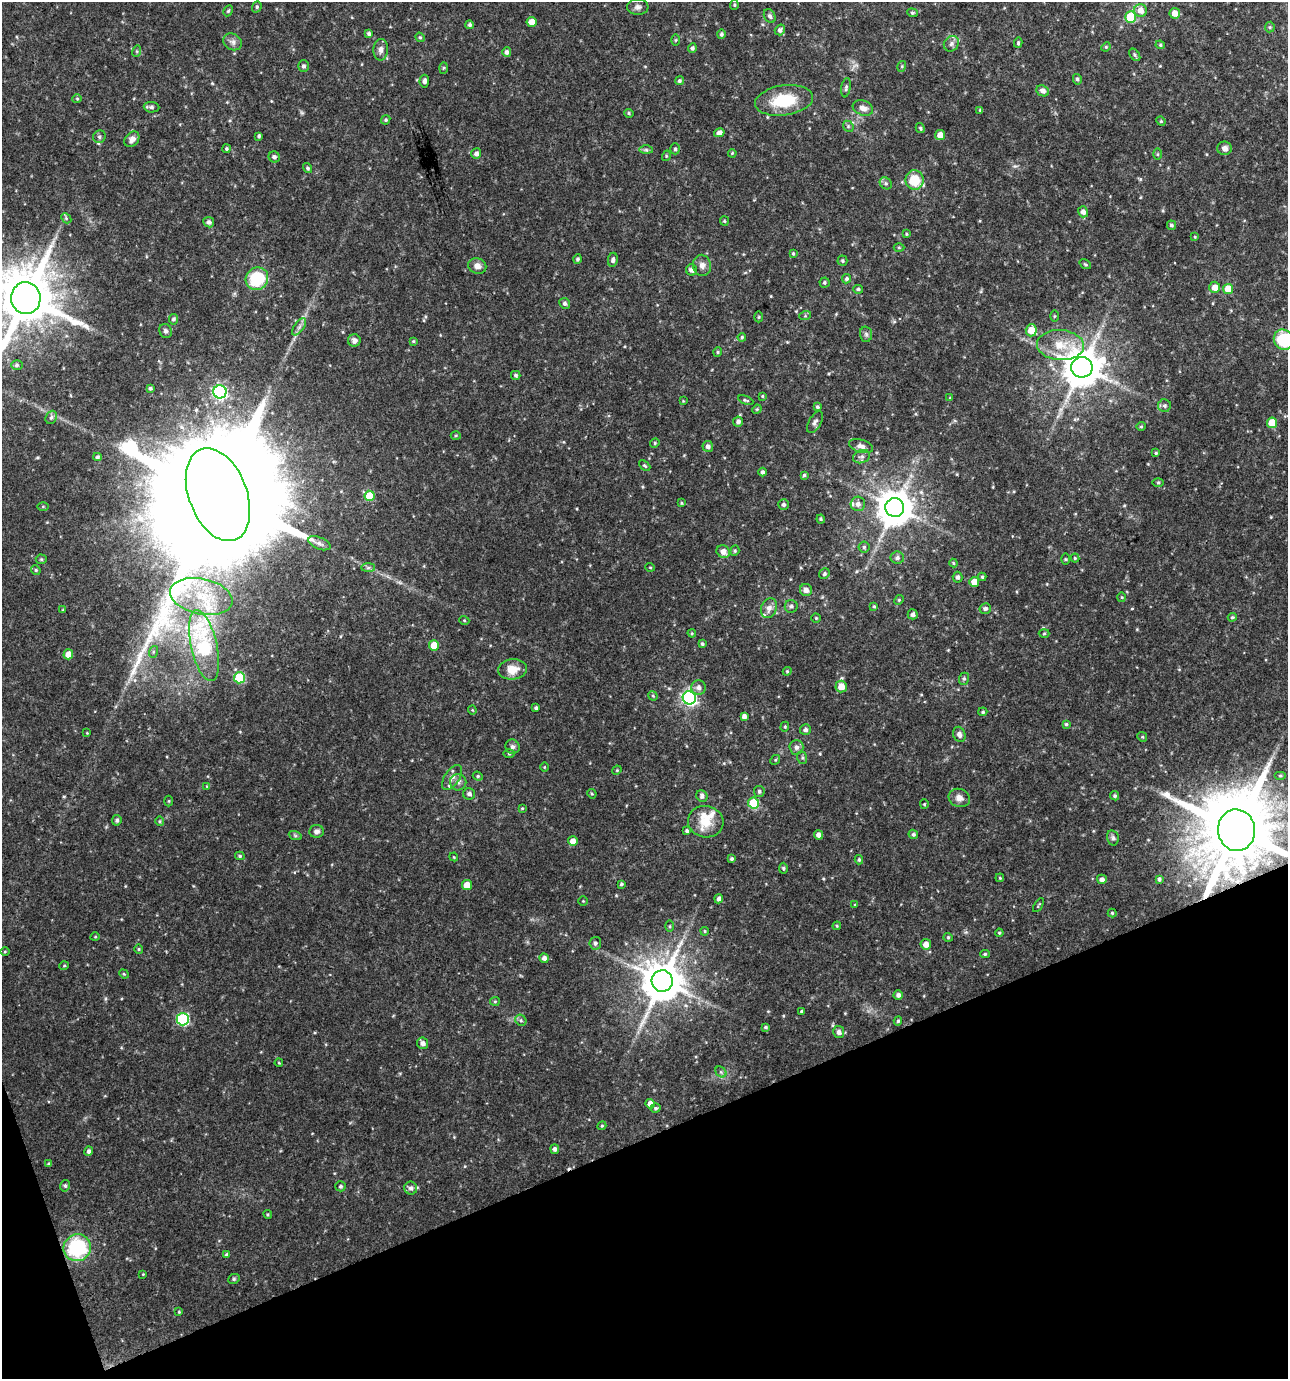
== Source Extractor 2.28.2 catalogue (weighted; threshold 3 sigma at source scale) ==
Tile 14 of 4 x 4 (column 2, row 4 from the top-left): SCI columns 1362-2647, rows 2-1378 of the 5349 x 5509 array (HDU 1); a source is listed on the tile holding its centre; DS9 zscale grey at full resolution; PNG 1290 x 1381 px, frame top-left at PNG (2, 2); each listed source drawn as its Kron ellipse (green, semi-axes under 4 px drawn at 4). Shown black and unused: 18% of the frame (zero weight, under 3 of 4 exposures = <1% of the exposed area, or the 3 px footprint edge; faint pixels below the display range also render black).
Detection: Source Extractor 2.28.2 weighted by HDU 2 'WHT'; one run over the whole footprint, this tile lists its part. Background 0.0481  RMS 0.0052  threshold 0.0234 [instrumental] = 3 sigma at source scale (4.5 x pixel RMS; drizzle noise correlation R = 1.50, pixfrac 1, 0.0396/0.0396 arcsec/px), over >= 5 px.
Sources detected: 287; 1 inside a brighter object's white glare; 1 cosmic-ray / hot-pixel residue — neither listed nor drawn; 6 inside a brighter listed object's ellipse — not listed separately; the other 279 listed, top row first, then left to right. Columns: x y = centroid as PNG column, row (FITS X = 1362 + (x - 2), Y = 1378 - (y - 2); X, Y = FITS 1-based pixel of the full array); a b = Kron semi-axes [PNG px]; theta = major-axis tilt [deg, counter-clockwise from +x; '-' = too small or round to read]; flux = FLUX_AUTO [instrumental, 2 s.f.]
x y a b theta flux
734 5 5 4 - 0.67
257 7 6 4 70 0.77
638 7 10 8 2 2
1141 10 6 6 - 5.1
228 11 6 4 62 0.79
912 13 5 4 - 0.72
1175 13 5 5 - 4.8
770 16 7 5 -60 1.2
1131 17 6 5 - 20
531 22 5 5 - 4.9
470 25 4 4 - 1.1
1270 27 5 5 - 0.66
780 30 5 5 - 1.5
369 34 4 4 - 1
721 34 5 4 - 0.96
420 37 5 4 - 0.64
675 40 5 3 - 0.48
233 42 10 8 -31 2.2
1018 43 5 4 - 0.72
951 44 8 7 - 2
1160 45 5 4 - 0.72
1106 47 5 4 - 0.61
692 48 5 4 - 1.2
381 50 11 7 86 2.5
137 51 6 4 73 0.64
507 52 5 4 - 1.6
1135 55 7 4 -50 0.88
303 66 6 5 - 1.2
902 66 5 3 - 0.57
443 68 5 3 - 0.57
1077 79 5 4 - 1
424 81 6 5 - 1.7
679 81 4 4 - 0.99
846 88 10 4 80 1.2
1043 91 6 5 - 2.2
77 99 5 4 - 0.61
784 100 29 15 8 22
151 107 8 5 -5 1.3
863 108 10 7 -19 3.2
980 110 4 4 - 0.61
629 113 5 4 - 0.71
386 120 5 4 - 0.76
1161 121 5 4 - 0.61
848 126 6 4 -48 0.9
920 128 5 3 - 0.73
719 133 5 4 - 2.4
940 135 5 5 - 4.6
259 136 4 3 - 0.86
99 137 6 6 - 1.2
132 139 8 6 49 2.8
1224 148 7 7 - 2.4
226 149 4 4 - 0.78
675 149 5 4 - 0.98
646 150 7 4 -1 0.92
732 153 4 3 - 0.48
476 154 5 5 - 1.8
1157 154 6 4 90 0.58
666 156 5 3 - 0.49
274 157 6 5 - 1.5
308 168 5 4 - 0.81
915 180 9 9 - 15
886 183 6 5 - 1.1
1083 212 6 5 - 2
66 218 6 4 -47 0.79
724 221 5 4 - 0.62
209 222 5 5 - 1.7
1171 225 5 4 - 1
907 234 4 3 - 0.57
1195 237 4 3 - 0.44
899 247 5 3 - 0.53
793 253 4 3 - 0.57
578 259 5 4 - 1
613 260 7 5 81 1.6
842 261 5 5 - 0.82
1085 264 6 3 -35 0.63
702 265 11 9 -78 2.9
477 266 9 7 -22 2.8
691 270 5 5 - 2.1
257 279 12 10 44 25
846 279 5 4 - 0.89
824 283 5 5 - 0.85
1215 287 6 5 - 4.6
858 289 5 4 - 0.97
1228 289 5 5 - 10
26 298 16 14 -84 3800
565 303 5 5 - 1.2
805 316 6 4 18 0.64
1054 316 6 4 89 0.6
759 317 5 3 - 0.51
173 319 5 4 - 0.99
299 327 10 5 55 1.8
1031 330 6 5 - 8.4
166 331 7 6 - 1.4
866 334 7 6 - 1.3
742 337 4 4 - 0.71
354 340 6 6 - 1.9
1283 340 10 9 - 27
413 341 4 3 - 0.54
1060 345 23 15 -4 12
718 352 4 4 - 0.61
17 365 6 5 - 0.93
1082 367 11 10 - 1600
516 375 5 4 - 0.95
150 388 4 3 - 0.86
220 392 6 6 - 97
762 396 4 3 - 0.54
950 398 4 3 - 0.49
746 400 8 3 -23 0.72
683 401 4 4 - 0.44
1164 406 6 6 - 1.3
817 407 4 4 - 0.84
757 409 5 4 - 0.55
51 417 7 5 66 1.2
738 422 5 5 - 1.7
815 422 12 6 61 1.8
1272 423 5 5 - 12
1141 426 5 4 - 0.66
456 436 5 3 - 0.57
655 443 5 4 - 0.64
708 446 5 5 - 1.6
861 446 12 6 -16 2.9
1156 453 4 4 - 0.65
97 457 4 3 - 0.87
862 457 9 6 19 1.7
645 466 6 3 -44 0.67
762 472 4 4 - 1.2
804 475 4 4 - 0.8
1158 482 6 3 0 0.52
218 495 48 29 -69 35000
370 496 5 5 - 13
681 503 3 3 - 0.46
858 504 7 7 - 2.1
784 505 5 5 - 1.2
43 506 5 4 - 0.51
895 508 9 9 - 1200
821 519 4 4 - 0.62
319 543 12 6 -22 2.1
864 547 5 5 - 1
735 551 5 4 - 0.75
723 552 7 6 - 3.3
897 558 6 6 - 1.7
1075 558 4 4 - 0.6
41 559 5 5 - 0.68
1065 559 5 3 - 0.51
953 563 4 4 - 0.56
650 567 5 3 - 0.41
368 568 7 4 0 1
36 570 5 4 - 0.73
824 574 6 5 - 1
958 577 5 5 - 1.5
982 577 4 4 - 0.68
974 582 5 5 - 5.6
806 590 6 6 - 2.9
201 596 32 17 -12 24
1122 597 5 3 - 0.5
899 600 5 4 - 0.63
791 606 6 6 - 1.4
874 606 4 4 - 0.57
769 608 10 7 71 3.3
985 608 5 5 - 1.3
63 610 4 3 - 0.52
913 614 5 5 - 1.7
1232 617 4 3 - 0.7
816 618 5 4 - 0.67
464 620 5 3 - 0.49
692 633 4 3 - 0.54
1044 633 5 3 - 0.5
702 644 3 3 - 0.81
204 645 36 13 -77 62
434 645 5 5 - 11
153 652 6 4 72 0.8
68 654 5 5 - 5.6
512 669 14 10 7 7.4
787 671 4 4 - 0.57
239 678 5 5 - 29
964 679 6 5 - 0.91
698 687 7 7 - 2.2
841 687 6 6 - 6.3
653 696 5 4 - 0.57
689 698 7 6 - 120
536 708 3 3 - 1
472 710 4 4 - 0.47
983 712 4 3 - 0.68
744 716 4 4 - 2
1066 724 4 4 - 0.79
785 727 5 4 - 0.61
805 730 5 5 - 1.4
87 733 4 3 - 0.4
959 734 8 6 -67 1.9
1142 737 5 4 - 0.61
512 747 7 6 - 1.5
796 747 7 7 - 2.2
509 754 5 3 - 0.54
802 758 6 5 - 0.86
775 760 5 4 - 0.6
544 767 4 3 - 0.4
617 770 5 4 - 0.5
478 776 5 4 - 0.7
1280 776 6 4 0 0.69
452 777 14 7 57 3
458 782 8 8 - 2
207 786 4 4 - 0.44
759 791 5 5 - 1.1
469 794 6 6 - 1.7
592 794 5 4 - 0.57
702 796 6 5 - 1.6
1115 796 5 4 - 0.96
959 798 11 9 -23 3.1
169 801 5 3 - 0.5
753 803 5 5 - 27
924 804 4 4 - 0.58
522 808 3 3 - 0.48
117 820 5 4 - 1.2
160 821 5 3 - 0.6
706 822 18 15 -13 11
1237 830 21 18 -85 6800
316 831 7 6 - 2
687 831 4 4 - 1.2
913 834 5 4 - 1
295 835 7 4 -19 0.74
818 835 4 4 - 2.4
1113 838 8 5 -76 1.3
573 841 5 4 - 3.7
240 856 5 3 - 0.81
454 857 4 3 - 0.45
732 859 4 4 - 0.85
859 860 5 3 - 0.82
783 868 5 4 - 0.87
1000 878 4 3 - 0.51
1102 879 5 4 - 2.1
1159 879 4 3 - 1.1
621 884 4 3 - 0.84
467 885 5 5 - 7.1
719 899 4 4 - 1.9
583 901 5 4 - 0.6
855 905 4 4 - 0.49
1038 905 8 3 59 0.59
1112 913 4 4 - 0.64
670 926 5 3 - 0.58
837 926 4 4 - 0.67
705 931 4 3 - 0.63
999 933 4 3 - 0.56
95 937 4 3 - 0.4
948 937 4 4 - 0.61
595 943 6 6 - 1.4
926 944 5 5 - 3.9
139 949 5 4 - 0.6
5 952 5 3 - 0.45
985 954 5 4 - 0.72
544 958 5 4 - 2.2
64 966 5 3 - 0.47
124 974 5 4 - 0.53
662 981 11 10 - 1800
898 995 4 4 - 1.7
495 1001 5 4 - 0.61
802 1011 3 3 - 0.74
183 1019 6 6 - 62
521 1020 6 5 - 0.93
898 1021 5 4 - 0.81
765 1027 4 3 - 0.76
839 1032 6 5 - 2.2
423 1043 6 5 - 2.4
279 1063 4 3 - 0.41
721 1072 6 5 - 1
650 1104 5 4 - 3.2
655 1108 5 4 - 0.91
602 1126 4 4 - 0.65
555 1149 4 4 - 1.7
88 1151 5 4 - 1.3
49 1164 4 3 - 1
65 1186 6 4 76 0.9
341 1186 5 5 - 1.2
411 1188 6 6 - 1.6
268 1214 4 4 - 0.6
77 1248 14 13 - 40
227 1255 4 4 - 1.1
143 1274 3 3 - 0.37
234 1279 6 4 22 0.82
179 1312 3 3 - 0.45
Overlapping masked pixels (flux is a lower limit): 2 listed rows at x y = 218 495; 1237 830
Isophote crosses this tile's border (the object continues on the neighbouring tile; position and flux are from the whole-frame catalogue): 3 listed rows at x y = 26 298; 1283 340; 1237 830